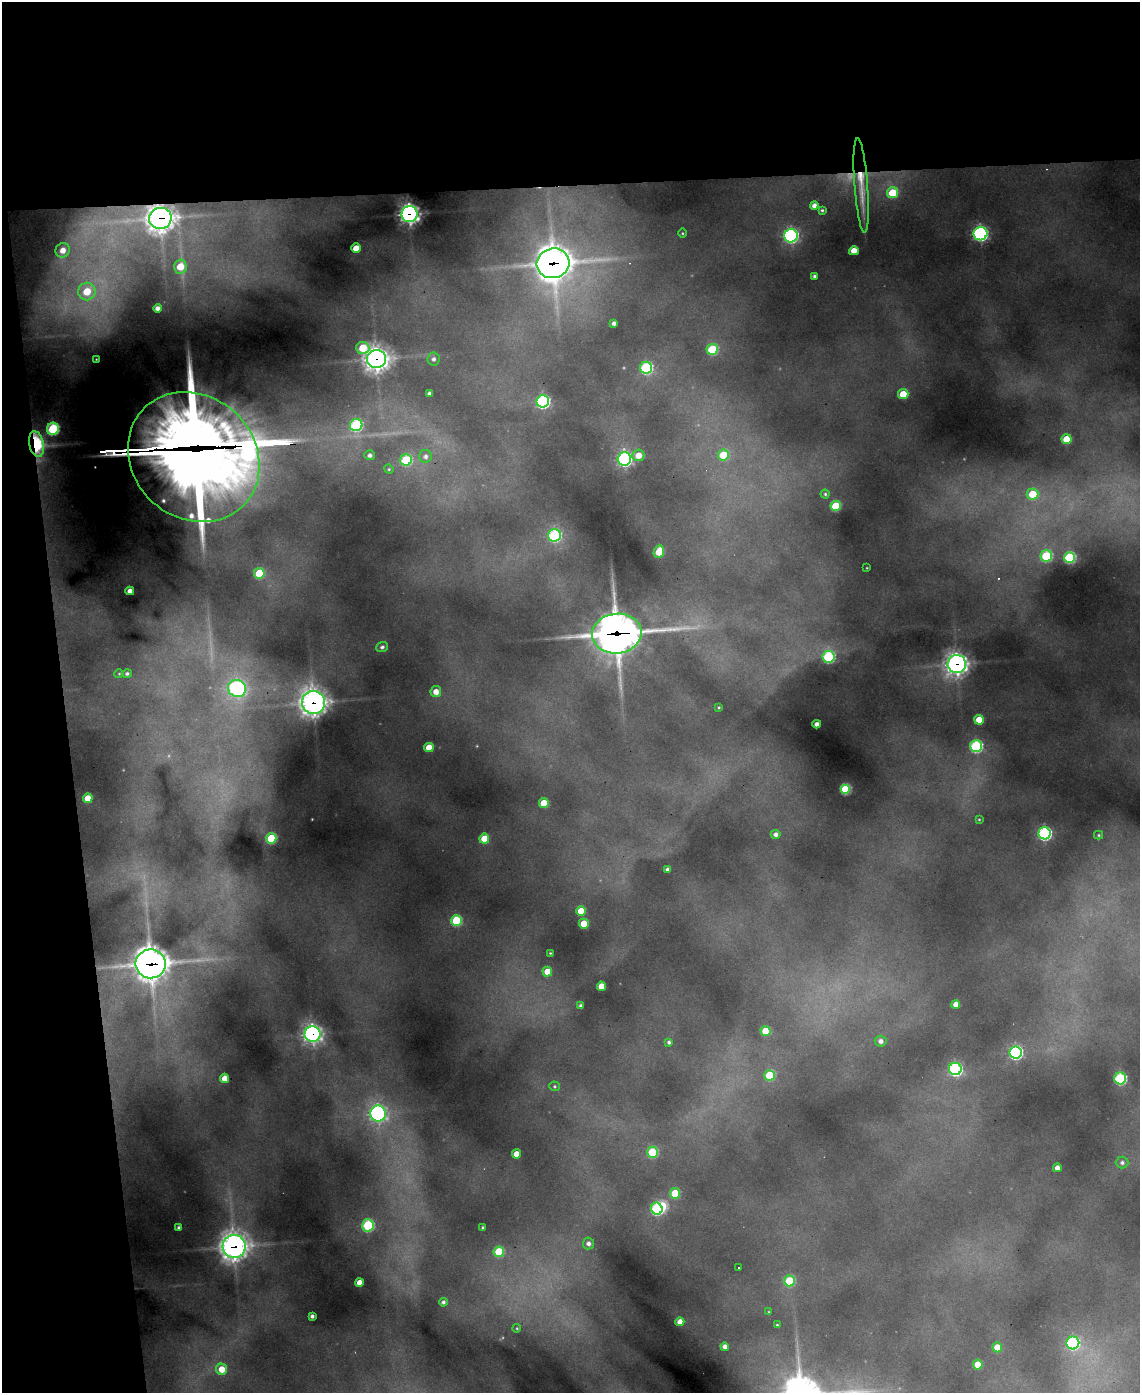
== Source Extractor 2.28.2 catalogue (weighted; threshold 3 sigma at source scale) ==
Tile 1 of 4 x 3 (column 1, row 1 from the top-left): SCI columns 1-1138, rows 3015-4405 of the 4554 x 4534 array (HDU 1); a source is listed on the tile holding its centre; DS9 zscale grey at full resolution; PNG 1142 x 1395 px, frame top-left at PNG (2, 2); each listed source drawn as its Kron ellipse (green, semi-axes under 4 px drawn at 4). Shown black and unused: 19% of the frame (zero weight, under 3 of 4 exposures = <1% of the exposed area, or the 3 px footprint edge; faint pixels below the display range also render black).
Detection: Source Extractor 2.28.2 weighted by HDU 2 'WHT'; one run over the whole footprint, this tile lists its part. Background 0.73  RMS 0.023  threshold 0.104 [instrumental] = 3 sigma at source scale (4.5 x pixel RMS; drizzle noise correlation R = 1.50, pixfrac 1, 0.05/0.05 arcsec/px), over >= 5 px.
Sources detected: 131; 1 too faint to see at this stretch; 3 inside a brighter object's white glare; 3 long thin detections or spike segments (spike, bleed or trail) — neither listed nor drawn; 5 inside a brighter listed object's ellipse — not listed separately; the other 119 listed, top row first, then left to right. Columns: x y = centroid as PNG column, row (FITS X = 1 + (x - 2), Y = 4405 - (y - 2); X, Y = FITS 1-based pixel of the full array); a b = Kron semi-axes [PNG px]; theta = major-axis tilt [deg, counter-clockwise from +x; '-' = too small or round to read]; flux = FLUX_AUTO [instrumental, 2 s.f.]
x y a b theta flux
861 185 47 6 -86 53
893 193 5 5 - 95
814 205 4 4 - 12
822 210 3 3 - 3.4
410 214 8 8 - 1200
160 218 11 10 - 2200
682 233 5 3 - 2.2
980 234 7 6 - 600
791 236 7 6 - 520
356 248 5 4 - 43
63 250 7 7 - 24
854 251 5 4 - 32
553 263 16 15 - 3800
180 266 7 6 - 62
814 276 3 3 - 4.9
87 291 9 8 - 74
157 308 4 4 - 13
614 323 4 4 - 9.2
363 348 6 6 - 71
712 349 5 5 - 150
96 359 4 3 - 2.1
376 359 9 9 - 1800
433 359 6 6 - 8.4
646 368 6 6 - 300
429 394 4 4 - 9.5
903 394 5 5 - 72
543 401 6 6 - 480
356 425 6 6 - 260
53 429 6 6 - 250
1067 439 5 5 - 67
36 444 13 7 -77 290
370 455 5 5 - 8.7
638 455 6 5 - 29
723 455 5 5 - 86
425 456 6 6 - 9.1
194 457 69 61 -42 10000
624 459 7 6 - 670
406 460 6 5 - 160
389 469 5 4 - 3.1
825 494 4 4 - 3.7
1033 494 6 5 - 75
836 506 5 5 - 110
555 535 6 6 - 310
659 552 6 5 - 53
1046 556 6 5 - 190
1069 557 5 5 - 210
867 568 3 2 - 1.5
259 573 5 5 - 94
130 591 4 4 - 15
617 634 25 20 6 3600
382 647 6 5 - 6.1
829 657 6 6 - 290
957 664 9 9 - 1300
119 674 4 4 - 2.5
127 674 5 4 - 6.3
237 688 9 8 - 520
436 692 5 5 - 25
313 703 12 11 - 1700
719 707 3 2 - 2.1
979 720 5 5 - 55
817 724 4 4 - 15
976 746 6 6 - 330
429 747 5 5 - 47
845 789 5 5 - 180
88 798 5 5 - 39
544 803 5 5 - 67
979 819 4 3 - 2
1045 833 6 6 - 470
776 834 5 4 - 9.7
1099 835 4 4 - 2.7
271 838 5 5 - 140
484 839 5 5 - 56
667 869 4 4 - 6.6
581 911 5 5 - 52
456 921 5 5 - 140
584 924 5 5 - 69
550 953 3 3 - 2
151 964 15 14 - 2800
547 972 5 5 - 46
601 986 4 4 - 40
956 1004 4 4 - 20
581 1006 4 3 - 8.1
765 1031 5 5 - 62
313 1034 8 8 - 940
881 1041 6 5 - 12
669 1042 4 4 - 5.4
1016 1052 6 6 - 490
955 1069 6 6 - 430
770 1075 5 5 - 120
224 1078 4 4 - 30
1120 1078 6 6 - 290
555 1086 5 4 - 3.3
378 1114 8 8 - 650
652 1152 5 5 - 140
516 1154 4 4 - 28
1122 1162 6 6 - 7.3
1057 1168 4 4 - 14
675 1193 5 5 - 86
657 1209 6 5 - 310
368 1225 6 6 - 230
483 1227 3 3 - 2.8
179 1228 3 3 - 6
588 1243 6 5 - 9.9
234 1246 11 11 - 2000
499 1252 5 5 - 110
738 1268 3 3 - 10
789 1281 5 5 - 120
359 1283 4 4 - 25
443 1302 4 4 - 6.7
769 1312 4 4 - 2.3
312 1316 4 4 - 7.6
680 1322 4 4 - 20
777 1325 3 3 - 2.7
517 1328 4 3 - 1.9
1073 1343 6 6 - 330
725 1347 4 4 - 15
997 1347 5 5 - 38
978 1365 5 5 - 68
222 1369 5 5 - 38
Overlapping masked pixels (flux is a lower limit): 13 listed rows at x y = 861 185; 410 214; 160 218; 553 263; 376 359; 36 444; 194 457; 617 634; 957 664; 313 703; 151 964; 313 1034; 234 1246